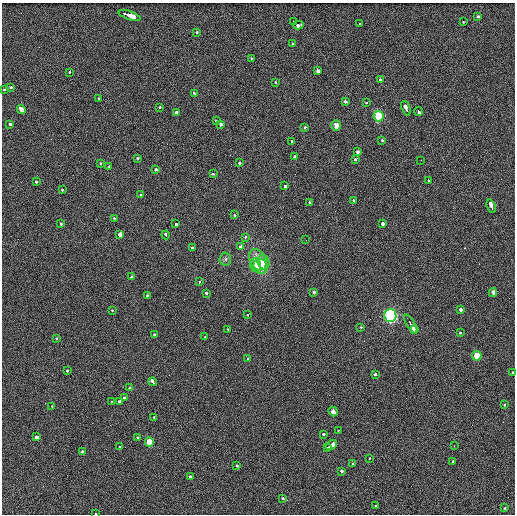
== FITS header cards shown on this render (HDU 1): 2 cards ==
NAXIS1  =                  513 / length of data axis 1
NAXIS2  =                  512 / length of data axis 2

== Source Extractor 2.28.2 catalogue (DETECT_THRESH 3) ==
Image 513 x 512 px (HDU 1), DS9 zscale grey, 1 PNG px = 1 image px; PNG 517 x 516 px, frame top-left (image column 1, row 512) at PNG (2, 3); each listed source drawn as its Kron ellipse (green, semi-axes under 4 px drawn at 4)
Background 3.15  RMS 5.4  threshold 16.3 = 3 sigma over >= 5 px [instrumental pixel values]
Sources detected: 118; all 118 listed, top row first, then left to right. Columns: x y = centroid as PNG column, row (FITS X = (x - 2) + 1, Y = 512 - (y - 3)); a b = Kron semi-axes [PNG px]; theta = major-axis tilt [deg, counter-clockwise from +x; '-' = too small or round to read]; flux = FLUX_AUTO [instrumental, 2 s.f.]
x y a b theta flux
129 15 12 3 -19 24000
478 16 3 3 - 1800
293 21 3 2 - 680
463 21 3 3 - 1700
360 24 4 3 - 2200
298 25 5 3 - 8300
196 32 3 3 - 1300
292 44 3 3 - 1300
252 58 3 3 - 1500
318 71 3 3 - 3900
69 72 3 3 - 1500
380 80 3 3 - 7200
275 82 3 2 - 1000
11 87 3 3 - 2000
4 90 3 3 - 1300
194 93 4 3 - 1700
98 98 3 2 - 990
346 102 4 3 - 5900
366 103 3 3 - 4900
160 107 3 3 - 1400
406 108 8 3 -69 5900
21 110 4 3 - 16000
419 111 4 3 - 3400
176 113 3 3 - 10000
379 116 5 5 - 13000
216 121 3 3 - 4100
10 124 3 3 - 2200
220 125 3 3 - 3900
336 125 5 4 - 1900
305 127 3 3 - 14000
382 140 3 3 - 1200
291 141 3 2 - 1000
357 152 3 3 - 2300
295 157 3 3 - 2900
137 158 3 3 - 2800
355 159 3 3 - 3800
421 160 2 2 - 190
100 163 3 3 - 980
239 163 3 3 - 1700
109 166 3 2 - 1400
156 169 3 3 - 2000
213 174 4 3 - 2000
36 181 3 3 - 3200
429 181 3 3 - 1000
285 185 3 3 - 8300
62 190 3 3 - 4100
141 195 3 3 - 1500
354 200 3 3 - 1600
310 203 3 3 - 1800
491 206 7 3 -70 8400
234 215 3 2 - 1100
114 218 3 3 - 1100
176 223 3 3 - 7800
60 224 3 3 - 2000
382 224 3 3 - 3800
120 234 4 3 - 12000
166 235 4 3 - 2000
245 237 3 3 - 1300
306 240 2 2 - 210
192 247 3 3 - 2000
241 247 3 3 - 19000
225 259 6 6 - 800
258 260 11 8 -64 7100
264 262 7 6 - 2400
256 265 6 5 - 2300
260 266 7 7 - 4800
131 277 4 3 - 4000
199 282 4 3 - 8500
314 292 3 3 - 3700
493 292 4 3 - 3700
206 293 3 3 - 1700
147 295 3 3 - 930
460 309 3 3 - 6300
112 310 3 2 - 1300
248 315 3 3 - 890
390 316 6 6 - 44000
411 324 10 3 -59 10000
361 327 3 3 - 760
228 329 3 2 - 1200
414 330 3 2 - 3900
460 333 3 3 - 1300
154 335 3 3 - 1700
205 337 3 3 - 1200
57 339 3 3 - 1600
477 356 5 4 - 4400
248 359 3 3 - 1600
67 371 3 3 - 1600
513 372 3 3 - 1000
375 374 3 3 - 2200
153 382 4 3 - 4300
130 388 4 3 - 6000
124 398 3 3 - 2500
111 401 3 2 - 1200
120 402 3 3 - 8200
505 405 3 3 - 1200
52 406 3 2 - 1000
333 411 5 3 - 16000
154 418 3 3 - 1200
338 430 2 2 - 2600
323 434 3 3 - 1600
37 437 3 3 - 3900
138 438 3 3 - 1800
149 442 5 4 - 3500
331 445 6 3 36 9400
454 446 2 2 - 590
120 447 3 3 - 1500
327 448 3 3 - 7500
82 451 3 3 - 1700
369 458 3 2 - 800
452 461 3 3 - 2200
353 463 3 2 - 2800
236 465 3 3 - 1200
342 471 3 3 - 2000
190 476 3 3 - 3500
283 498 3 3 - 1900
375 506 3 3 - 1500
505 508 3 3 - 1100
95 513 3 2 - 870
At the frame edge (FLAGS 8, measured only in part): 3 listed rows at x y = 4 90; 513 372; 95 513